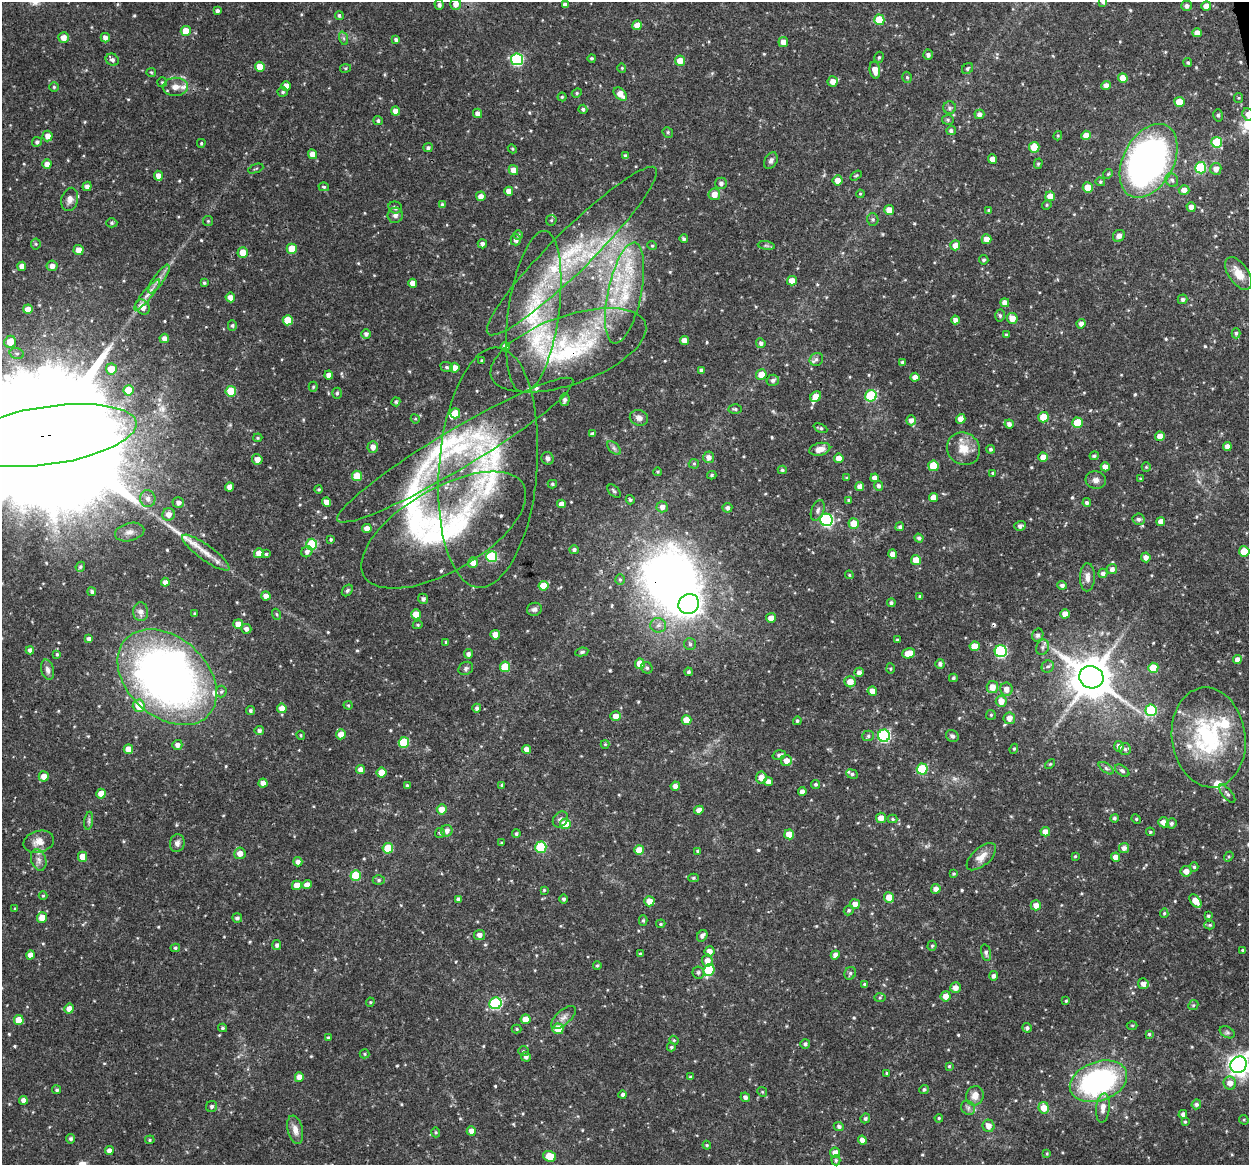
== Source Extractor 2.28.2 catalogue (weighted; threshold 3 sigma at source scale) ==
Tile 10 of 4 x 4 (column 2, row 3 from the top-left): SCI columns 1249-2495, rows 1201-2363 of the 4992 x 4776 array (HDU 1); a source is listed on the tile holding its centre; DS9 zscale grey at full resolution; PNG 1251 x 1167 px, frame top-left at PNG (2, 2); each listed source drawn as its Kron ellipse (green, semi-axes under 4 px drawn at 4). Shown black and unused: <1% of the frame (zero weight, under 3 of 4 exposures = <1% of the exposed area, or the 3 px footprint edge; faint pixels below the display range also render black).
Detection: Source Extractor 2.28.2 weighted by HDU 2 'WHT'; one run over the whole footprint, this tile lists its part. Background 0.0465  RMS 0.0026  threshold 0.0115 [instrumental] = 3 sigma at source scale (4.5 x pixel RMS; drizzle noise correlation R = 1.50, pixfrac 1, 0.0396/0.0396 arcsec/px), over >= 5 px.
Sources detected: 614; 5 inside a brighter object's white glare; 1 cosmic-ray / hot-pixel residue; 1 long thin detection or spike segment (spike, bleed or trail) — neither listed nor drawn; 26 inside a brighter listed object's ellipse — not listed separately; of the other 581, all 500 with FLUX_AUTO >= 0.282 (the completeness limit of this list) listed and drawn (81 fainter detections not listed), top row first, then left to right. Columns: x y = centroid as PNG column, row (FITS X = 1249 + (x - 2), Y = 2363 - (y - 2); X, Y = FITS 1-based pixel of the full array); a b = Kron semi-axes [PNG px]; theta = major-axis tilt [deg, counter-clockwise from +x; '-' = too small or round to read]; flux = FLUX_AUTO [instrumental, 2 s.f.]
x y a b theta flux
1103 2 4 3 - 0.55
456 4 5 5 - 1.6
565 4 4 3 - 0.74
439 5 5 4 - 0.66
1187 6 5 5 - 0.89
1206 6 5 5 - 2.1
217 11 4 3 - 0.65
339 15 4 4 - 0.44
879 20 5 5 - 7.4
637 25 5 4 - 2.1
186 31 5 5 - 4.7
1197 33 4 4 - 1.6
64 38 5 5 - 2.1
105 38 5 4 - 1.1
343 38 7 4 -70 0.44
396 40 3 3 - 0.55
783 42 5 4 - 2
928 55 5 5 - 0.83
879 57 6 4 72 0.44
592 58 4 4 - 0.39
517 59 6 6 - 33
112 60 7 6 - 0.93
680 61 5 5 - 2.9
1188 63 4 4 - 0.39
260 67 5 5 - 3.4
346 68 5 4 - 0.32
622 68 4 4 - 0.28
967 69 6 5 - 0.5
875 70 8 5 -81 2.4
151 72 5 4 - 0.31
907 77 6 4 -73 0.43
1123 78 5 4 - 2.8
833 81 5 5 - 1.9
162 82 5 5 - 0.33
1106 85 4 4 - 1.7
286 86 5 4 - 2
54 87 5 4 - 0.37
175 87 13 9 2 1.9
283 92 5 4 - 0.45
577 93 5 4 - 0.37
620 94 8 5 -43 2.6
562 97 4 4 - 0.32
1239 98 5 4 - 0.29
1179 102 5 5 - 4.8
950 108 6 6 - 0.59
583 109 4 4 - 0.44
395 111 4 4 - 1.9
477 113 5 4 - 1.2
979 114 5 5 - 0.98
1248 114 6 5 - 1.3
1218 115 6 5 - 0.44
948 120 5 5 - 0.41
378 121 5 4 - 0.54
951 131 5 4 - 0.71
668 132 5 4 - 0.42
1086 135 5 4 - 2.6
47 136 5 5 - 1.7
1058 136 5 4 - 0.3
37 142 5 4 - 0.62
1217 142 5 5 - 12
201 143 4 3 - 0.31
1034 147 5 5 - 6
428 148 4 4 - 0.62
512 149 4 4 - 0.29
312 154 5 4 - 2.1
626 156 4 3 - 0.7
993 159 5 4 - 2.1
771 161 9 6 61 0.77
1149 161 39 25 62 99
47 164 4 4 - 1.6
1038 164 5 4 - 0.39
1201 168 5 5 - 17
256 169 8 2 22 0.29
1216 169 6 5 - 1.7
513 170 5 5 - 2
1108 174 5 4 - 0.34
158 176 5 4 - 1.9
856 176 6 3 32 0.3
838 180 5 5 - 1.9
1172 180 7 6 - 0.76
1100 182 5 4 - 0.33
721 183 6 6 - 0.91
87 186 5 4 - 0.93
324 187 5 4 - 0.38
1088 188 5 5 - 4.4
1184 190 5 5 - 1.9
509 191 4 4 - 2
714 194 6 5 - 2.2
860 194 4 4 - 0.31
481 196 5 4 - 1.6
1050 196 5 5 - 2.6
70 199 12 8 77 1.4
442 205 4 4 - 0.57
1047 205 5 4 - 0.31
395 207 7 6 - 0.78
1191 207 5 4 - 1.5
889 210 5 5 - 2.5
989 210 4 4 - 0.55
395 215 8 7 - 0.94
873 219 6 5 - 0.54
551 220 5 5 - 0.35
208 221 5 5 - 0.33
112 223 6 4 1 0.4
518 235 4 4 - 0.41
1119 236 6 5 - 1
684 239 4 4 - 0.52
986 239 5 5 - 2.2
516 240 5 5 - 0.99
36 244 5 5 - 0.38
482 244 4 4 - 0.83
955 245 5 5 - 1.6
652 246 5 4 - 0.34
766 246 8 4 -9 0.51
292 249 5 5 - 5
78 250 5 5 - 2.3
572 251 118 20 45 27
243 253 5 5 - 3.4
984 260 5 4 - 0.44
22 266 4 4 - 1.7
52 266 5 5 - 1.6
1239 274 18 10 -56 4
159 279 17 5 56 1.6
792 281 5 4 - 2.5
204 283 4 4 - 0.44
413 283 4 4 - 1.8
625 293 51 16 78 16
147 295 19 5 51 1.9
230 297 5 4 - 1.9
1183 299 5 5 - 0.68
1005 303 4 4 - 1.7
143 307 8 6 -51 2.3
28 309 5 4 - 2.2
534 312 81 25 82 26
1000 315 6 4 -86 0.47
1012 318 5 5 - 2.7
288 320 5 5 - 6.2
955 320 4 4 - 1.5
1081 324 5 4 - 1.1
232 325 5 4 - 0.44
1236 333 5 4 - 0.48
366 334 4 4 - 0.78
1006 335 4 3 - 0.41
164 338 5 4 - 1.5
685 341 5 4 - 2
10 342 6 5 - 3.9
761 343 5 4 - 0.77
505 347 4 4 - 1.7
568 350 81 34 19 36
17 354 7 5 -15 0.64
816 359 7 6 - 0.74
482 361 3 3 - 0.51
902 362 4 4 - 0.52
447 367 6 5 - 0.44
455 368 5 5 - 1.9
111 369 5 5 - 4.7
701 370 4 3 - 0.68
329 375 4 4 - 1.7
761 375 5 5 - 3.4
915 377 4 4 - 1.6
773 380 6 5 - 0.72
313 387 5 4 - 0.38
128 390 5 5 - 5.3
231 391 5 5 - 8.3
337 393 5 5 - 0.48
871 396 6 5 - 21
816 397 6 5 - 3.4
565 399 6 5 - 0.77
396 402 4 4 - 0.39
735 409 6 4 -1 0.44
455 413 5 5 - 3.7
1043 417 5 5 - 4.1
639 418 9 7 -18 1.3
415 419 5 4 - 0.32
961 419 5 4 - 1.8
911 420 5 5 - 1.3
1077 423 5 5 - 7.2
1009 424 4 4 - 0.99
820 428 7 4 -24 0.45
592 434 4 4 - 0.65
48 435 90 29 8 24000
1160 436 5 5 - 2.1
258 438 4 3 - 0.32
1227 446 4 4 - 1.5
373 447 5 5 - 1.5
614 448 8 5 -45 0.67
820 449 10 6 12 2.1
963 449 17 15 -42 4.1
991 449 4 4 - 0.52
455 450 137 19 31 30
1094 456 5 4 - 0.44
709 457 6 5 - 1.3
1043 457 4 4 - 2.5
548 458 6 6 - 0.89
839 458 4 4 - 2
257 459 5 5 - 1.9
694 464 5 5 - 0.35
933 466 5 5 - 7.8
1105 467 4 4 - 1.6
1146 467 5 4 - 0.32
488 468 120 49 85 50
782 470 4 4 - 0.4
658 472 4 3 - 0.3
993 473 4 4 - 0.39
712 475 4 3 - 0.41
357 476 5 5 - 5.4
846 478 4 3 - 0.34
875 478 4 4 - 1.7
1140 479 4 3 - 0.31
1096 480 10 8 -11 1.3
552 484 5 4 - 0.42
860 486 4 4 - 1.8
879 486 5 4 - 0.7
230 487 4 4 - 1.7
319 489 4 4 - 0.35
614 491 8 4 -46 0.54
933 498 4 4 - 2.3
148 499 8 7 - 1.5
630 500 5 4 - 0.4
849 500 4 4 - 0.39
326 502 4 4 - 2.1
178 503 6 5 - 1
1087 503 4 4 - 0.58
561 504 4 4 - 1.5
662 507 5 5 - 1.4
727 508 5 5 - 0.72
818 510 11 6 69 0.87
169 514 6 6 - 1.8
1138 519 6 5 - 0.71
827 520 6 6 - 40
1161 521 4 4 - 1.7
854 524 5 5 - 4.4
1020 526 5 5 - 0.84
900 527 4 4 - 0.6
367 528 5 4 - 1.9
444 530 92 41 30 45
130 532 15 9 14 1.8
919 538 5 4 - 0.62
331 539 4 4 - 0.36
312 544 5 5 - 15
574 550 4 4 - 0.68
1244 551 5 5 - 5.6
307 552 6 5 - 0.89
206 553 28 7 -36 3.5
259 553 5 4 - 2.2
266 554 4 4 - 0.35
893 554 4 4 - 1.7
492 557 5 5 - 19
1146 557 5 4 - 1.2
916 560 5 5 - 3.7
473 563 5 5 - 1.9
80 567 5 4 - 0.42
1112 569 5 5 - 1.1
1103 573 5 4 - 0.85
849 575 4 3 - 0.29
1087 577 14 7 88 1.7
620 579 5 4 - 0.36
165 582 4 4 - 1.3
1062 585 5 4 - 0.69
544 586 5 5 - 5.5
347 591 6 4 50 0.51
92 592 4 4 - 0.59
266 596 4 4 - 1.5
920 596 3 3 - 0.42
423 599 5 5 - 0.73
891 603 4 4 - 0.52
689 604 11 9 36 190
534 609 7 6 - 0.76
141 612 9 7 -89 1.4
195 613 3 3 - 0.29
276 614 6 3 -70 0.29
416 614 5 5 - 3.6
1065 614 4 4 - 1.9
771 618 5 5 - 1.8
238 624 5 5 - 2.4
418 625 5 4 - 0.33
658 625 8 7 - 1.2
246 629 5 5 - 0.86
495 635 5 4 - 2.5
1038 635 6 5 - 0.79
89 639 4 4 - 1.1
897 640 4 3 - 0.36
446 642 4 3 - 0.33
690 644 6 6 - 0.53
975 646 5 5 - 3.2
1043 647 8 6 67 0.75
30 650 4 4 - 0.84
1001 651 6 6 - 33
582 652 6 4 9 0.54
908 653 6 5 - 3.6
57 654 4 3 - 0.37
468 654 5 4 - 0.86
1237 660 4 4 - 1.7
640 664 5 5 - 4.4
940 664 5 4 - 0.79
1048 666 6 5 - 0.72
505 667 5 5 - 8
466 668 7 6 - 0.63
647 668 6 5 - 0.6
1153 668 5 5 - 5.9
890 669 5 4 - 0.31
48 670 10 6 -75 1.1
688 672 4 4 - 0.52
859 672 5 4 - 1
167 677 56 39 -42 150
1091 677 12 11 - 970
953 678 4 3 - 0.45
850 682 5 5 - 2.6
992 687 6 5 - 2.5
1006 689 6 6 - 1.7
221 691 6 5 - 0.46
872 691 4 4 - 1.9
1001 701 6 5 - 2.2
348 705 4 4 - 0.29
139 706 6 6 - 5.2
282 708 5 4 - 1.9
477 708 4 4 - 0.6
250 710 4 4 - 0.5
1151 710 5 5 - 18
991 715 5 5 - 0.34
616 716 5 5 - 1.8
1009 718 6 5 - 1.7
686 720 5 5 - 4
797 721 4 4 - 0.45
259 731 4 4 - 0.74
341 734 5 5 - 2.2
301 735 4 3 - 0.32
868 736 6 5 - 0.55
884 736 6 6 - 36
952 736 6 5 - 0.67
1209 737 50 37 -82 30
404 742 5 5 - 11
605 744 4 4 - 0.29
177 745 5 5 - 1.2
1119 746 5 4 - 1.3
128 749 5 4 - 2.8
526 749 4 4 - 1.7
1014 749 5 4 - 0.35
1125 749 6 6 - 0.53
779 755 6 4 17 0.56
786 761 5 5 - 2.1
1050 764 6 3 44 0.29
1106 768 9 4 -36 0.59
922 769 5 5 - 13
360 770 4 4 - 1.9
1122 771 8 4 -37 0.56
382 773 5 5 - 5.4
852 774 6 4 -22 0.53
44 776 5 5 - 2.1
761 778 6 5 - 2.4
768 781 4 4 - 1.2
263 783 4 4 - 1.7
816 784 5 4 - 0.45
502 785 4 3 - 0.45
407 786 3 3 - 0.38
675 786 4 4 - 1.3
802 792 4 4 - 1.4
101 794 5 5 - 3.4
1227 794 11 4 -50 0.66
442 809 5 5 - 2.6
699 810 5 4 - 1.5
881 818 5 5 - 2.2
1114 818 4 4 - 0.54
560 819 9 7 51 0.95
893 819 5 4 - 0.32
1136 819 5 4 - 0.32
89 821 9 4 82 0.6
1164 822 5 5 - 1.7
1171 823 5 5 - 0.57
565 824 5 5 - 6.3
447 831 6 5 - 1.1
1045 832 5 4 - 2
1150 832 4 3 - 0.3
440 833 5 5 - 0.46
516 834 4 4 - 0.49
789 834 5 5 - 3.6
39 842 16 10 15 2.5
177 843 9 7 79 1.1
502 843 3 3 - 0.35
541 847 5 5 - 14
388 848 5 5 - 7.2
1124 848 5 5 - 1.2
639 850 5 5 - 3.4
698 851 4 4 - 0.59
240 853 6 5 - 1.9
1075 856 4 3 - 0.29
1229 856 5 4 - 0.32
83 857 5 4 - 2.9
981 857 18 9 41 2.5
1115 857 4 4 - 1.4
39 860 11 7 -72 1.3
298 862 4 4 - 1.1
1194 867 4 4 - 0.38
1186 871 5 5 - 1.8
954 874 3 3 - 0.32
356 875 5 5 - 8.9
693 878 5 4 - 0.37
379 880 6 5 - 0.48
307 884 5 4 - 1.7
297 885 5 4 - 2.8
936 889 5 5 - 1.4
544 890 4 4 - 0.31
43 896 4 4 - 0.29
889 897 5 5 - 3.4
459 899 4 4 - 0.93
564 899 4 4 - 0.55
649 901 5 5 - 2.4
1195 901 7 5 -51 2.7
855 904 5 5 - 1.9
1036 905 5 5 - 1.9
15 909 4 3 - 0.31
849 910 5 4 - 0.45
1164 913 5 4 - 0.36
1208 916 4 3 - 0.36
42 918 5 5 - 2.8
237 918 5 4 - 0.61
643 921 5 4 - 0.34
661 924 4 4 - 0.32
1210 925 5 4 - 0.35
479 935 5 5 - 1.3
702 936 6 5 - 0.9
277 945 5 4 - 0.71
932 946 5 4 - 0.37
175 948 4 4 - 0.43
1243 950 4 3 - 0.51
709 951 5 5 - 1.6
986 953 8 5 -77 0.67
640 954 4 4 - 0.3
30 955 4 4 - 1.9
835 955 5 4 - 1.2
707 961 6 5 - 1.9
597 965 4 3 - 0.32
709 970 6 5 - 12
698 972 6 6 - 0.66
850 973 6 5 - 0.55
993 976 5 4 - 0.87
864 984 4 4 - 0.48
1143 984 5 5 - 1.4
956 988 5 5 - 1.7
946 996 5 5 - 2
880 998 6 4 2 0.36
1066 1001 4 3 - 0.29
370 1002 5 4 - 0.3
495 1003 6 5 - 26
1193 1005 5 4 - 0.35
69 1009 5 4 - 2.2
563 1018 15 7 42 1.4
525 1019 5 5 - 2.4
19 1020 5 5 - 5.5
1132 1026 5 3 - 0.29
223 1028 4 3 - 0.36
1027 1028 5 4 - 0.6
517 1029 5 4 - 0.34
558 1029 5 5 - 4.7
1227 1032 8 5 -29 0.56
1149 1034 3 3 - 0.32
328 1038 4 4 - 0.43
674 1040 4 4 - 0.28
805 1044 5 4 - 0.57
671 1047 4 4 - 0.37
523 1051 5 5 - 0.41
365 1054 5 4 - 0.32
526 1057 5 4 - 0.87
1239 1065 9 7 53 150
949 1066 3 3 - 0.28
887 1073 3 3 - 0.4
299 1077 5 4 - 2.2
690 1077 4 3 - 0.37
1098 1081 29 19 19 50
1230 1083 6 6 - 1.9
924 1089 5 4 - 0.51
57 1090 4 4 - 0.51
762 1092 5 4 - 0.3
623 1095 4 4 - 0.67
975 1096 10 8 68 2.1
745 1097 5 4 - 0.84
23 1100 4 4 - 1.5
1196 1104 5 4 - 0.68
211 1106 6 5 - 0.62
968 1108 8 6 -46 0.77
1044 1108 6 5 - 3.2
1103 1108 15 7 84 2.2
1183 1114 4 4 - 0.99
865 1118 5 4 - 0.49
939 1118 4 3 - 0.29
1244 1120 5 4 - 0.3
1185 1122 4 4 - 0.29
839 1126 5 4 - 0.65
988 1126 6 6 - 1.8
295 1130 14 7 -78 2
471 1131 5 4 - 1.7
436 1132 5 4 - 0.34
70 1139 5 5 - 0.55
150 1140 5 4 - 0.35
862 1140 4 4 - 1.4
707 1145 4 4 - 0.3
109 1151 4 4 - 1.5
835 1153 5 5 - 1.9
1047 1154 4 3 - 0.28
549 1156 6 5 - 5.6
836 1160 5 4 - 0.42
Overlapping masked pixels (flux is a lower limit): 4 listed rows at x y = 568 350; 48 435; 488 468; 1091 677
Isophote crosses this tile's border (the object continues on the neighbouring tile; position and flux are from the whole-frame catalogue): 4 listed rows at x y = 1103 2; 1248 114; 48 435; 1239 1065